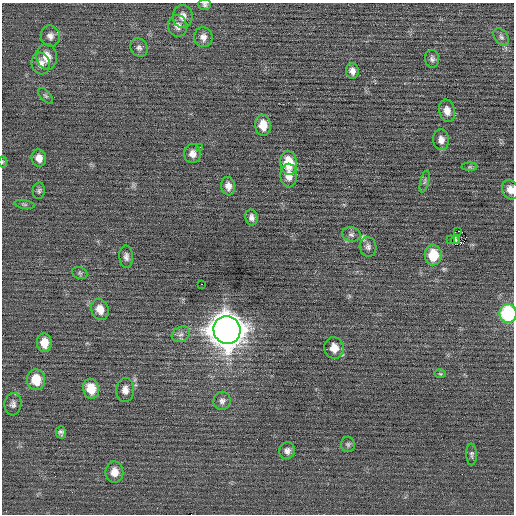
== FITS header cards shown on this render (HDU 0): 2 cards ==
NAXIS1  =                  512 / Axis length
NAXIS2  =                  512 / Axis length

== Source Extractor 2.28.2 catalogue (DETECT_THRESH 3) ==
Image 512 x 512 px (HDU 0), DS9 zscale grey, 1 PNG px = 1 image px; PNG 516 x 516 px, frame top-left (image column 1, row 512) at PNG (2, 3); each listed source drawn as its Kron ellipse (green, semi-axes under 4 px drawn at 4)
Background 0.0272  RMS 0.69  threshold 2.08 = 3 sigma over >= 5 px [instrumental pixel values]
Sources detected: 55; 1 with non-positive FLUX_AUTO (blend fragments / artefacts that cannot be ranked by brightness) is neither listed nor drawn; the other 54 listed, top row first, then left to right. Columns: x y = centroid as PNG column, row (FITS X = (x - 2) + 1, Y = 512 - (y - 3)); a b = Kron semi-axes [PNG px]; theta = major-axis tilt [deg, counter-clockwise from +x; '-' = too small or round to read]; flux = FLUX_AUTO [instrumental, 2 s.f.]
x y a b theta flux
205 5 6 5 - 100
183 16 11 10 - 350
178 26 11 9 -76 280
50 36 11 9 -75 250
203 37 10 9 - 270
501 37 10 6 -53 150
139 48 9 8 - 170
47 57 13 10 -82 610
432 59 9 7 -88 150
41 63 11 9 -73 290
352 71 8 6 -80 240
45 96 9 5 -48 90
447 111 11 8 -76 380
263 125 10 8 -82 660
441 140 10 8 -83 290
200 147 2 2 - 76
192 154 9 8 - 300
39 158 8 7 - 340
2 162 5 3 - 49
288 163 12 8 -83 1200
470 167 8 4 0 74
289 175 12 8 -87 480
425 181 11 3 75 84
228 186 9 7 -82 260
510 190 10 8 -69 330
39 191 8 6 86 110
24 204 10 3 -9 75
251 217 8 6 -78 170
458 231 2 2 - 910
351 234 9 7 -11 160
451 239 2 2 - 1000
455 240 4 4 - 92
368 247 10 8 -79 200
433 255 10 8 89 1300
126 257 11 7 -87 190
80 273 8 6 -21 93
201 284 3 2 - 380
100 309 11 8 -68 540
508 313 9 8 - 4200
227 330 14 13 - 94000
181 334 9 7 30 220
44 343 9 7 -85 620
334 348 10 9 - 590
440 374 6 4 -2 60
36 380 10 9 - 1000
91 389 10 8 -74 900
125 390 12 9 88 320
222 401 9 8 - 190
13 404 11 8 83 200
61 432 6 5 - 130
348 444 8 7 - 110
287 451 8 8 - 200
472 454 11 5 -88 110
114 472 10 9 - 470
At the frame edge (FLAGS 8, measured only in part): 4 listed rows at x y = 205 5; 2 162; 510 190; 508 313
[1 non-positive-flux detection neither listed nor drawn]